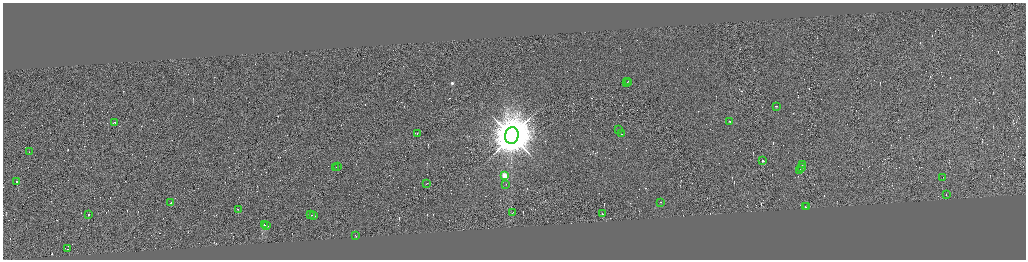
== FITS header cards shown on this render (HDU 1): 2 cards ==
NAXIS1  =                 4093
NAXIS2  =                 1029

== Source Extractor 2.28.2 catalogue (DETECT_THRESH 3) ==
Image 4093 x 1029 px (HDU 1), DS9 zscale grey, zoomed out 1/4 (1 PNG px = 4 x 4 image px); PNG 1028 x 262 px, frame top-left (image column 3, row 1029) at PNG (3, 3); each listed source drawn as its Kron ellipse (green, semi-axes under 4 px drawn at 4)
Background -0.273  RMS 4.2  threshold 12.5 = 3 sigma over >= 5 px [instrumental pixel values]
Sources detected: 460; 423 cannot appear on this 1/4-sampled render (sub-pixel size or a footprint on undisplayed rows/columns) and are neither listed nor drawn; the other 37 listed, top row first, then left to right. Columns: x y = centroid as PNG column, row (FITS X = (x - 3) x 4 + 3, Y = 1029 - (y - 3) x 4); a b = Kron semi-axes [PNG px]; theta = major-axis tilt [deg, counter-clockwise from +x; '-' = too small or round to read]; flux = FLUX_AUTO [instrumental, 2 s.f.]
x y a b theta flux
628 82 2 1 - 1.8e+04
626 83 3 1 - 2.7e+04
628 83 2 1 - 1.1e+04
776 107 3 1 - 1.8e+04
730 122 2 1 - 2.2e+04
114 123 2 1 - 1.7e+04
618 130 2 1 - 1.8e+04
417 134 2 1 - 3.0e+04
622 134 2 1 - 1.4e+04
512 136 8 6 80 1.6e+07
29 152 3 1 - 2.6e+04
763 161 2 1 - 3.3e+04
802 165 2 1 - 2.1e+04
338 167 2 1 - 1.4e+04
336 168 3 1 - 2.1e+04
802 168 4 1 - 2.8e+04
800 171 3 1 - 2.7e+04
504 176 2 2 - 1.5e+05
943 178 2 1 - 8.8e+03
17 182 2 1 - 1.5e+04
427 184 2 1 - 1.7e+04
505 185 2 1 - 1.8e+04
946 195 2 1 - 1.5e+04
171 203 2 1 - 9.3e+03
661 203 2 1 - 1.2e+04
805 207 2 1 - 1.0e+04
807 207 2 1 - 1.5e+04
238 210 2 1 - 9.6e+03
513 213 2 1 - 2.2e+04
603 214 3 1 - 2.0e+04
89 215 2 1 - 1.0e+04
311 215 2 1 - 1.2e+04
314 216 3 1 - 3.2e+04
264 225 3 1 - 2.8e+04
267 226 2 1 - 2.0e+04
356 236 2 1 - 1.0e+04
68 249 2 1 - 3.4e+04
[423 sub-pixel or undisplayed-footprint detections neither listed nor drawn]